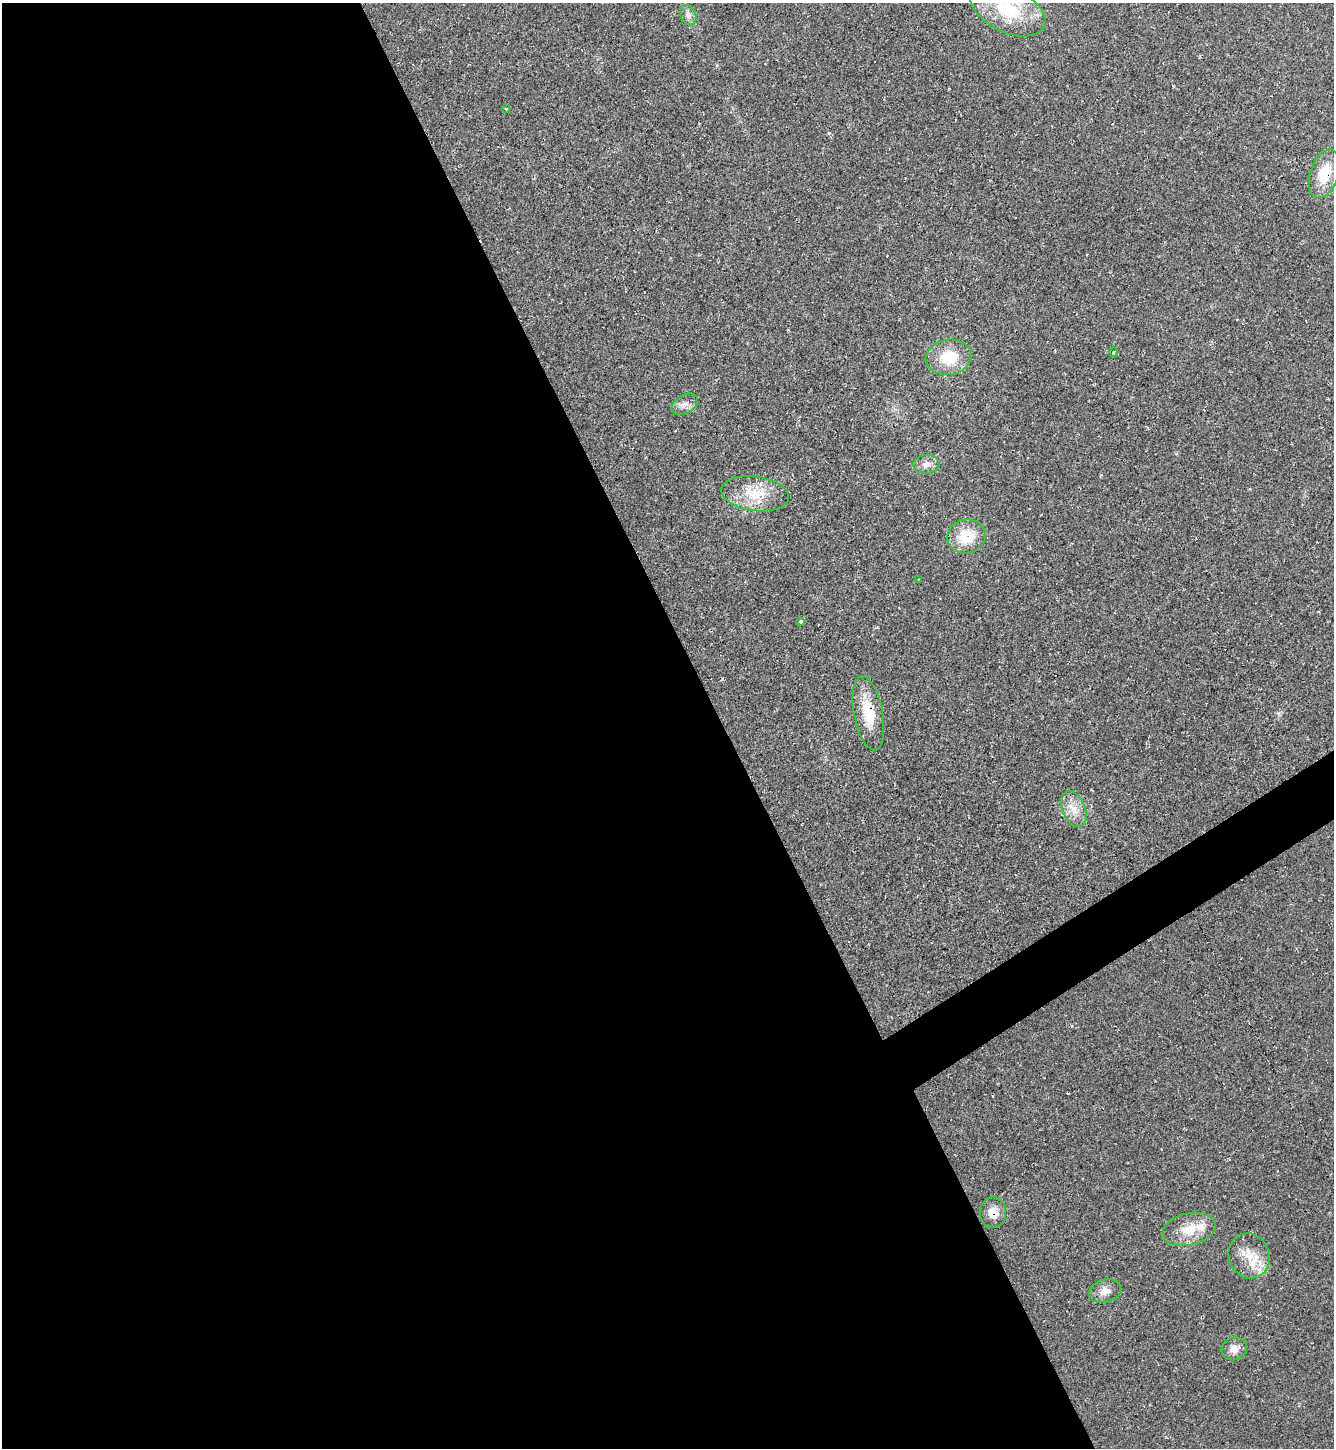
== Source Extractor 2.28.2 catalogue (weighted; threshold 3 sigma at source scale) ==
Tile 9 of 4 x 4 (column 1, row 3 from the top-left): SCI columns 292-1623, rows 1447-2892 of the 5774 x 5783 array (HDU 1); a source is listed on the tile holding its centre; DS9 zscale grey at full resolution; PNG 1336 x 1450 px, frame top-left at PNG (2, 3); each listed source drawn as its Kron ellipse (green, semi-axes under 4 px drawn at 4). Shown black and unused: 56% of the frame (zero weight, under 2 of 3 exposures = <1% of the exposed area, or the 3 px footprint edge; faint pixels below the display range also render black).
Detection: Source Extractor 2.28.2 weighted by HDU 2 'WHT'; one run over the whole footprint, this tile lists its part. Background 0.0196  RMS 0.0059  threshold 0.0267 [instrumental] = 3 sigma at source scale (4.5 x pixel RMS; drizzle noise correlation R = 1.50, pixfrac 1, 0.05/0.05 arcsec/px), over >= 5 px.
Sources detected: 21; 2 inside a brighter listed object's ellipse — not listed separately; the other 19 listed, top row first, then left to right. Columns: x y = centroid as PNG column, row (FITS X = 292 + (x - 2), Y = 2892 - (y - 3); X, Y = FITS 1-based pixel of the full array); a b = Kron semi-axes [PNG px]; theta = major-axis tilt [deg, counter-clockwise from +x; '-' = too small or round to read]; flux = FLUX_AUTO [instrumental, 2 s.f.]
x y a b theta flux
1008 9 40 22 -26 35
688 15 11 7 -63 2.8
506 109 4 3 - 0.44
1324 174 25 14 72 17
1113 352 5 4 - 0.68
949 357 23 17 10 20
685 404 14 9 31 3.9
926 464 13 9 4 3.9
755 494 34 17 -8 19
966 536 19 17 11 18
918 579 3 2 - 0.33
801 621 3 3 - 1.8
868 713 37 14 -79 20
1074 809 19 11 -68 8
993 1213 15 13 -90 7.1
1189 1229 27 16 14 14
1249 1256 23 20 -69 14
1105 1291 16 11 16 5.7
1234 1349 13 11 25 5.4
Isophote crosses this tile's border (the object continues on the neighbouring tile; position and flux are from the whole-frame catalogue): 1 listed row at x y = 1008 9
Unlisted compact peaks at least as high as the median listed source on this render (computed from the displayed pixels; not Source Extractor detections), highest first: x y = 829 133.